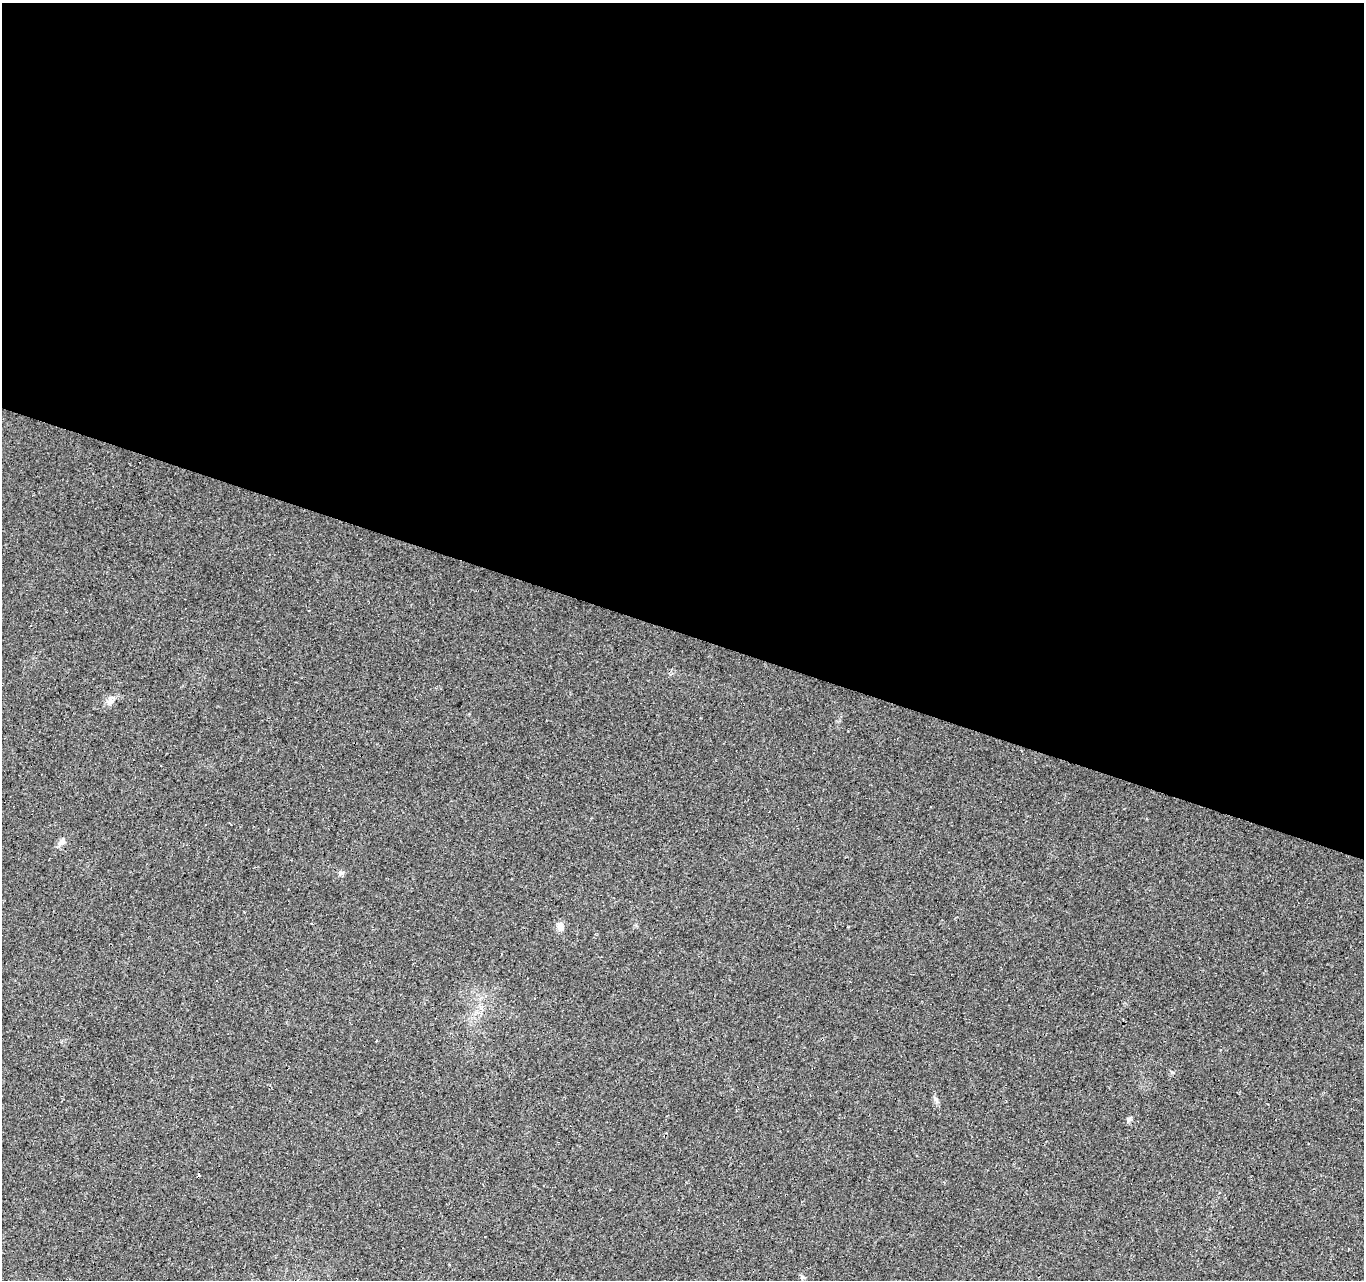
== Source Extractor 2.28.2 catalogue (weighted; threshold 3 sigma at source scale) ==
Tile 3 of 4 x 4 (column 3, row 1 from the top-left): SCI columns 2727-4088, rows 4109-5386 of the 5449 x 5596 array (HDU 1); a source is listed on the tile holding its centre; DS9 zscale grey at full resolution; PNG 1366 x 1282 px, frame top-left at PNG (2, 3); no overlay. Shown black and unused: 49% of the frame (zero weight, under 2 of 3 exposures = <1% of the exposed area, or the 3 px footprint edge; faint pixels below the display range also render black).
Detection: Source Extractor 2.28.2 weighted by HDU 2 'WHT'; one run over the whole footprint, this tile lists its part. Background 0.0448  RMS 0.0067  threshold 0.03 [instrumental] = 3 sigma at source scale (4.5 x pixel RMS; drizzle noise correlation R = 1.50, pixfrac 1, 0.0396/0.0396 arcsec/px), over >= 5 px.
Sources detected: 14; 4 cosmic-ray / hot-pixel residue — not listed; the other 10 listed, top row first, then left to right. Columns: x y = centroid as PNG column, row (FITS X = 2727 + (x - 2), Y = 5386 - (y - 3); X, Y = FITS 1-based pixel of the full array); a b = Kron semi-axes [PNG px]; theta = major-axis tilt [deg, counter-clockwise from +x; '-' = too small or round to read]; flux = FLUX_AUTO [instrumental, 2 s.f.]
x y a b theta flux
30 625 3 2 - 0.8
110 701 13 7 24 3.6
931 807 3 2 - 0.85
62 842 13 7 33 2.9
341 872 8 6 -1 1.8
312 923 3 2 - 0.93
560 926 10 9 - 4.1
1129 1119 7 6 - 1.6
485 1237 3 2 - 0.98
802 1277 7 4 -71 1.2
Unlisted compact peaks at least as high as the median listed source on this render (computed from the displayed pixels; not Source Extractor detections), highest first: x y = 936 1099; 1172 1072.